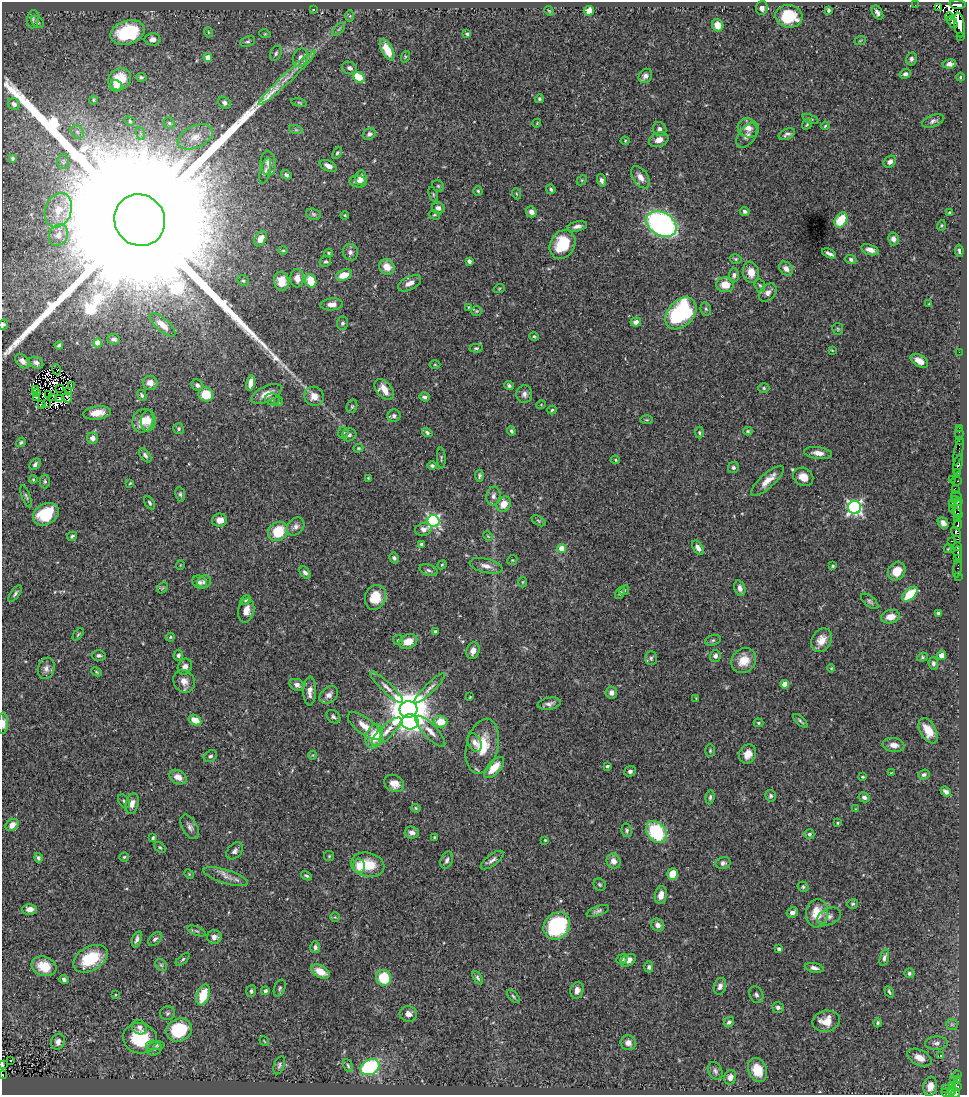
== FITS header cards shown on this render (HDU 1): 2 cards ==
NAXIS1  =                  965
NAXIS2  =                 1093

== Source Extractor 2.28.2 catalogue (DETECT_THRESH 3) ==
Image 965 x 1093 px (HDU 1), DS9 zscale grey, 1 PNG px = 1 image px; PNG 969 x 1097 px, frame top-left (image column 1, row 1093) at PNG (2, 2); each listed source drawn as its Kron ellipse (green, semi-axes under 4 px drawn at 4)
Background 0.709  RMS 0.026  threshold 0.0773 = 3 sigma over >= 5 px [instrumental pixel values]
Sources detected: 454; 8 with non-positive FLUX_AUTO (blend fragments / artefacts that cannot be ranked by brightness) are neither listed nor drawn; the other 446 listed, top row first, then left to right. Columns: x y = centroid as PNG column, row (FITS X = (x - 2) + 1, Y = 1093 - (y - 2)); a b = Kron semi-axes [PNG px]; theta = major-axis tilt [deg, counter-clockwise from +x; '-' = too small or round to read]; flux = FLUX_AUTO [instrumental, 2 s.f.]
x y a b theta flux
915 5 2 2 - 3.7
958 5 8 3 -6 410
762 8 7 6 - 7.5
939 8 3 2 - 64
313 10 3 2 - 1.4
829 10 3 3 - 3.5
549 11 5 4 - 2.1
589 11 5 4 - 20
877 12 8 5 -58 6.5
350 16 6 4 88 2.5
789 16 14 11 -8 62
949 16 4 4 - 98
33 19 9 5 82 4.9
38 22 7 5 -41 3.4
952 22 6 4 -53 150
718 25 6 5 - 24
959 25 12 5 -82 860
339 29 8 4 45 2.9
127 32 17 12 16 130
208 32 5 3 - 1.6
265 34 6 3 -17 1.5
467 34 4 3 - 3.9
960 37 3 2 - 34
153 39 8 6 -1 8.8
247 41 8 5 21 3.1
860 41 6 3 20 2.1
387 50 11 5 -63 29
276 53 8 5 65 4.3
208 57 4 4 - 23
405 57 6 3 72 2.2
300 58 9 7 69 10
911 59 7 5 78 4.8
949 64 7 4 8 11
350 68 8 6 -27 6
905 74 6 4 20 5.5
645 76 8 6 56 6.3
141 77 5 4 - 2.8
359 77 6 5 - 61
960 77 4 3 - 2
287 78 39 4 43 25
120 79 12 10 40 32
116 86 6 6 - 7.6
539 99 4 4 - 2.6
93 100 4 4 - 2
224 103 7 5 -39 5.3
299 103 8 4 -9 2.2
14 104 6 5 - 6.3
810 119 8 4 -24 3.1
130 121 5 4 - 2.8
933 121 12 6 20 6.2
169 123 6 5 - 2.9
537 123 4 3 - 1.3
807 124 6 3 54 2.3
825 126 4 2 - 1.6
748 128 11 9 -32 14
659 129 7 6 - 6.7
296 130 7 4 -18 3.4
77 132 7 6 - 5
140 133 7 4 -71 3.6
369 134 7 5 31 6
787 134 9 5 24 5
747 136 14 8 55 9.2
195 137 19 11 24 23
659 140 10 7 20 13
625 141 4 4 - 1.6
337 153 6 4 66 3.2
12 158 3 3 - 3.1
63 162 7 6 - 4.5
890 162 6 5 - 6.8
268 163 12 7 -84 12
328 166 9 5 -24 10
265 171 13 5 76 6.1
286 175 5 4 - 4.1
640 177 12 7 -57 12
361 178 7 6 - 11
582 180 6 4 44 2.4
601 180 6 4 -76 5.5
358 182 8 6 -6 10
438 186 6 5 - 2.9
551 189 5 4 - 3.3
478 191 4 4 - 2.2
433 194 8 4 -70 2.5
517 194 5 3 - 1.7
438 208 6 5 - 7.3
58 210 18 13 70 31
745 211 5 4 - 3.5
531 212 5 5 - 7.5
949 212 4 3 - 1.3
313 214 7 5 -17 3.4
345 215 4 3 - 1.7
434 215 6 4 -16 2.4
140 220 26 25 - 380000
841 220 8 5 59 54
661 224 16 11 -31 410
941 225 5 3 - 2
577 226 10 5 12 7.3
58 235 11 9 59 12
260 239 8 5 59 11
893 239 6 5 - 7.6
562 244 15 12 60 65
283 250 4 4 - 2.4
870 250 9 5 -17 11
959 251 6 3 -82 3.3
350 252 8 7 - 7.3
329 253 4 3 - 2
829 253 7 3 -25 5.6
736 259 6 4 -15 2.5
851 259 5 4 - 3.7
469 261 4 4 - 6.9
325 262 6 5 - 2.8
387 267 8 7 - 21
786 269 8 6 -43 11
751 272 10 8 -80 20
344 275 8 5 18 27
734 275 7 5 86 4.7
297 278 9 7 -89 12
243 281 6 5 - 3.2
281 281 9 7 -81 20
311 281 7 5 -71 38
410 283 12 6 28 12
725 285 9 7 1 28
760 285 6 5 - 2.8
499 289 5 3 - 1.8
768 292 10 7 46 9.2
332 304 11 6 5 11
929 304 3 3 - 1.5
469 307 4 4 - 1.5
706 309 7 5 -76 3.2
477 311 5 4 - 2.3
681 313 18 12 47 230
636 322 5 4 - 6.4
343 323 6 5 - 4.2
3 325 5 4 - 3
162 325 16 6 -41 14
838 329 6 5 - 2.8
534 336 4 4 - 3.3
114 339 6 5 - 5.5
98 343 4 4 - 37
59 345 4 3 - 3.4
476 348 6 4 -1 2.9
832 350 3 2 - 1.4
959 352 2 2 - 54
22 361 8 5 -47 8.5
919 361 10 6 -31 15
36 363 7 5 -25 6.2
435 365 5 3 - 1.6
57 369 6 2 -67 0.52
150 383 7 7 - 15
251 383 8 4 79 16
71 385 3 2 - 2
197 385 6 5 - 5.8
509 386 5 4 - 3.5
60 388 3 2 - 1
764 388 5 4 - 2.5
35 390 3 2 - 1.5
384 390 12 7 -50 21
69 391 4 2 - 0.5
37 393 3 2 - 1.5
206 394 7 7 - 44
266 394 16 7 26 18
524 394 9 8 - 7.6
48 395 4 2 - 1.3
142 395 6 4 -61 3.1
314 396 10 9 - 18
36 397 3 2 - 2.4
67 397 5 2 - 2.7
424 397 5 4 - 4.1
52 398 3 2 - 1.5
60 398 3 2 - 2.3
272 399 7 6 - 6
278 401 5 3 - 1.6
46 403 3 2 - 1.3
41 404 4 2 - 0.86
541 405 4 3 - 1.3
352 406 7 5 75 2.6
552 410 4 3 - 2.4
97 413 14 6 7 20
394 416 6 6 - 4.4
647 420 6 3 0 2.2
143 421 12 10 67 29
148 421 11 7 86 15
959 428 2 2 - 7.4
179 429 5 5 - 3.1
511 431 4 3 - 2.9
748 431 4 4 - 2.1
343 432 5 5 - 3
427 432 5 4 - 3.2
699 433 6 4 -88 2.8
959 433 6 2 -90 4.5
349 435 7 6 - 5.2
92 438 6 5 - 8.6
959 441 2 2 - 5.8
21 442 5 4 - 2.9
358 448 5 4 - 2
958 451 14 4 78 22
818 453 14 6 -7 12
145 455 8 4 -52 5
441 458 10 4 -87 3.3
615 460 5 4 - 1.9
35 464 6 5 - 5.1
958 464 10 4 74 410
432 466 5 4 - 4
733 467 6 5 - 4.1
958 473 3 3 - 13
479 476 6 4 -87 3.3
803 477 10 8 -30 20
368 478 3 3 - 1.5
33 479 4 4 - 1.6
952 479 2 2 - 7.1
45 481 7 5 -89 3.2
767 481 21 7 42 19
956 481 5 2 - 12
130 483 4 2 - 1.5
956 490 4 2 - 50
180 494 7 5 -80 3.5
26 496 11 3 -70 3.3
493 496 9 7 79 8.2
956 496 5 3 - 69
954 499 2 2 - 9.2
958 501 3 2 - 97
150 503 7 4 -59 3.5
952 503 3 2 - 3.9
504 504 8 6 54 22
854 507 6 6 - 470
952 508 2 2 - 20
958 508 9 3 90 43
957 513 6 3 -36 83
46 514 14 10 31 65
958 518 4 3 - 16
220 520 7 6 - 13
433 521 6 6 - 300
539 521 8 4 -32 2.7
943 523 6 4 -50 8.1
958 524 5 3 - 41
296 527 10 7 47 8.2
423 529 8 6 18 8.4
278 531 10 9 - 57
956 532 5 3 - 52
72 536 5 3 - 2.8
488 536 5 3 - 1.6
957 540 4 2 - 6.6
952 541 3 2 - 8.5
421 544 4 4 - 3.5
958 547 3 3 - 170
562 548 4 4 - 40
698 548 8 4 -57 7.7
948 549 4 3 - 1.5
958 553 7 3 -83 260
394 558 5 4 - 3.6
958 559 3 3 - 97
512 560 5 4 - 2.2
180 565 5 3 - 1.2
442 565 5 4 - 1.8
486 566 17 7 -13 13
833 566 3 3 - 2.4
958 568 9 3 83 40
429 570 9 5 -19 4.7
897 571 10 8 50 28
305 573 7 4 -48 5.1
958 576 2 2 - 2.7
200 582 7 6 - 4.8
204 582 7 6 - 4.7
523 582 5 3 - 1.8
162 588 6 4 41 2.4
740 588 8 5 -73 6.8
624 590 5 4 - 2.4
15 593 10 4 53 3.7
620 593 6 4 59 2.7
910 594 9 5 43 46
375 597 13 10 70 37
246 600 6 4 30 2.7
870 601 10 5 -39 4.2
246 610 12 8 78 16
938 613 3 3 - 2.6
890 617 9 6 11 19
435 632 3 3 - 3.9
78 634 7 3 52 2.4
170 637 4 3 - 2
398 640 5 5 - 2.3
713 640 8 5 18 3.3
821 640 12 9 63 20
408 641 9 7 24 23
473 651 8 6 73 9.7
99 655 7 5 4 4.1
178 655 5 5 - 4.5
941 655 5 4 - 12
715 656 6 5 - 5.3
922 657 5 4 - 2.4
651 658 7 5 90 4.3
744 661 13 11 49 27
933 663 6 4 -83 4.7
185 667 8 7 - 9
46 668 11 8 74 8.8
831 668 4 4 - 1.4
96 672 5 4 - 2
184 681 12 10 -56 15
785 684 4 4 - 25
297 685 7 5 -25 8
387 687 22 5 -44 12
430 688 21 5 44 8.6
310 691 14 6 88 14
611 693 6 6 - 9.9
329 695 10 7 39 9.3
470 697 3 2 - 1.5
696 698 4 3 - 1.3
549 704 12 6 10 7.2
408 709 9 8 - 7200
333 717 8 5 -43 4.5
195 720 6 5 - 25
800 721 9 3 -42 3.3
410 722 8 7 - 310
441 722 7 6 - 32
3 723 10 5 88 9.6
758 723 5 4 - 2.5
365 726 20 8 -37 21
430 731 20 7 -46 14
928 731 14 8 -61 25
386 732 19 6 43 16
374 736 12 8 72 53
474 742 10 6 -67 8.8
894 745 11 7 -8 11
482 746 28 16 77 53
710 751 6 5 - 2.7
748 754 10 8 63 16
313 755 4 3 - 1.2
210 756 7 5 36 3.8
607 766 4 3 - 3.5
494 767 13 6 48 32
630 771 6 5 - 5.9
891 773 4 2 - 1.1
924 775 6 5 - 4.5
178 777 9 6 -30 16
863 777 3 2 - 1.8
394 783 10 8 -29 17
946 792 6 4 -40 5.7
770 796 6 5 - 3.8
710 797 7 4 82 3.6
864 797 6 5 - 6.1
124 801 8 5 -60 3.4
132 804 10 6 75 12
416 808 5 4 - 2.2
855 809 4 2 - 1.1
837 823 3 2 - 1.7
12 825 7 5 43 14
190 827 13 7 -60 7.9
627 830 7 5 -80 3.1
412 832 7 6 - 7.5
656 832 12 9 -52 120
809 834 5 5 - 4.9
434 837 3 2 - 1.4
153 838 4 3 - 2.6
545 840 3 3 - 1.6
160 847 6 4 -38 2.7
235 851 10 6 47 6.2
329 856 5 5 - 2.2
124 857 4 4 - 2.4
38 858 5 4 - 3.7
447 860 9 5 69 6.2
492 860 13 5 37 7.1
614 861 7 6 - 11
723 863 7 6 - 5.2
368 865 17 12 -14 44
359 866 7 6 - 30
189 874 5 4 - 1.6
673 874 6 5 - 27
306 876 5 3 - 2.9
226 877 23 7 -17 14
600 885 6 5 - 3
803 887 5 5 - 3
661 895 9 6 78 13
853 904 5 5 - 2.6
30 909 7 5 -1 11
598 911 12 5 20 5.8
792 913 6 5 - 8.3
817 913 14 11 84 37
335 917 5 5 - 2.2
829 917 12 8 24 9.2
658 925 7 6 - 8.6
557 926 14 12 51 170
196 931 10 4 -22 3.4
214 937 7 7 - 8.7
137 939 8 4 71 5.3
155 939 8 5 44 4.9
315 947 6 5 - 4.9
779 949 4 3 - 4.7
884 958 8 4 74 4.5
90 959 18 12 29 63
183 959 8 3 41 2.8
622 959 6 4 24 4
628 960 8 5 27 14
161 965 6 5 - 2.9
44 966 12 9 -18 37
649 967 5 4 - 4.7
814 968 9 4 -10 5.9
320 972 10 6 -28 23
909 973 5 5 - 3.4
384 978 8 7 - 61
478 978 7 4 -58 3.7
64 980 4 3 - 4.9
720 986 8 6 73 7.9
280 988 9 5 69 3.8
577 990 8 6 76 9.4
251 991 6 5 - 3.8
265 991 4 4 - 6.4
889 992 6 3 -57 2.9
115 995 3 2 - 1.6
203 995 11 6 71 48
756 995 8 6 -64 4.8
513 996 8 3 -46 2.8
778 1007 6 5 - 5.4
167 1013 7 6 - 4.1
408 1014 9 7 -10 10
826 1021 14 10 10 26
729 1022 6 4 47 3.9
878 1023 4 3 - 2.9
952 1024 6 5 - 3.2
139 1027 8 7 - 6.6
179 1030 13 11 25 99
140 1038 17 15 -16 75
264 1041 5 3 - 1.3
58 1042 8 6 71 7.6
628 1043 8 7 - 11
936 1043 11 6 4 6.9
155 1045 10 5 0 4.6
154 1049 8 6 40 5.1
940 1056 3 2 - 1.2
919 1058 13 7 -26 16
11 1061 3 3 - 3.7
3 1065 4 2 - 1.9
279 1065 9 5 70 4.1
348 1066 7 4 -63 2.9
370 1067 10 7 26 240
757 1070 12 9 -69 27
715 1071 9 6 -61 5.5
3 1075 4 3 - 20
957 1075 3 2 - 9.3
730 1077 7 6 - 7.4
958 1079 4 3 - 61
953 1080 3 2 - 4.5
930 1086 10 7 81 15
952 1086 3 2 - 22
957 1086 5 3 - 24
945 1088 4 2 - 8.1
951 1091 4 3 - 98
948 1093 7 3 -5 76
955 1093 4 4 - 59
At the frame edge (FLAGS 8, measured only in part): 6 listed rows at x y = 3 325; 3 723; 3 1065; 3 1075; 948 1093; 955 1093
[8 non-positive-flux detections neither listed nor drawn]